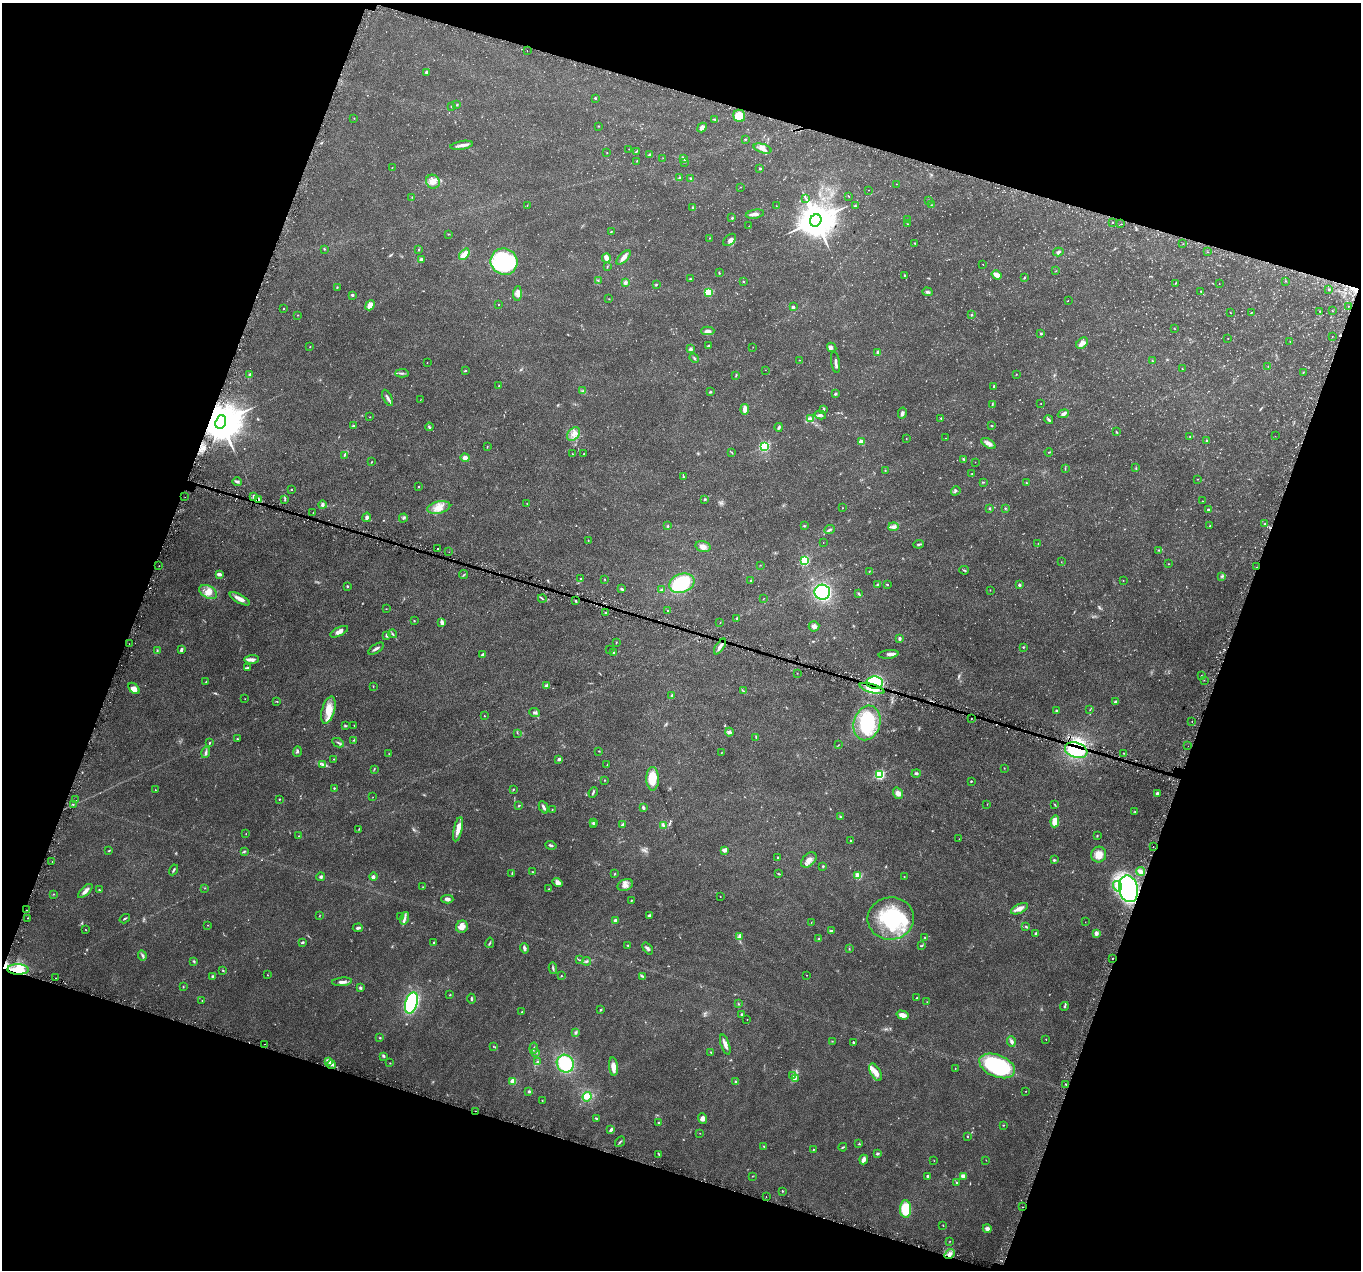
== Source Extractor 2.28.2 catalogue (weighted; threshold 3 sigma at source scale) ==
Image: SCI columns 1-5433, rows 226-5295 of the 5438 x 5586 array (HDU 1 of 3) = the unmasked area's bounding box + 8 px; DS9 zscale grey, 4 x 4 block average (1 PNG px = mean of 4 x 4 image px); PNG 1363 x 1272 px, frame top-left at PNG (2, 3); each listed source drawn as its Kron ellipse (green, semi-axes under 4 px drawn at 4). Shown black and unused: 38% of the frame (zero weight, under 3 of 6 exposures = <1% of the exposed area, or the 3 px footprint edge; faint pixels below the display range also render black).
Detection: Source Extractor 2.28.2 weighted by HDU 2 'WHT'. Background 0.0422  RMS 0.0024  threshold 0.00978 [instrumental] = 3 sigma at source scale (4.09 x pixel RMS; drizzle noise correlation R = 1.36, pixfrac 0.8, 0.0396/0.0396 arcsec/px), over >= 5 px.
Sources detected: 779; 36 too faint to see at this stretch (4 x 4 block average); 3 inside a brighter object's white glare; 36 cosmic-ray / hot-pixel residue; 1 long thin detection or spike segment (spike, bleed or trail) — neither listed nor drawn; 6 coinciding with a brighter row at this scale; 23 inside a brighter listed object's ellipse — not listed separately; of the other 674, all 500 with FLUX_AUTO >= 0.357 (the completeness limit of this list) listed and drawn (174 fainter detections not listed), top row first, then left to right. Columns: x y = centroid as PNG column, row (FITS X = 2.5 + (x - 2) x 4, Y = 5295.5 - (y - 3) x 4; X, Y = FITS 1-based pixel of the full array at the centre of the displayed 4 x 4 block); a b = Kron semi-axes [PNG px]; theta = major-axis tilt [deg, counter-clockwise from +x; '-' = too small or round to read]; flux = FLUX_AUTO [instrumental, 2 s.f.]
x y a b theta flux
527 50 2 2 - 0.53
426 72 3 2 - 2.2
595 98 2 2 - 2.4
457 104 2 2 - 1
452 106 3 2 - 1
739 116 6 6 - 27
354 118 2 2 - 0.46
714 119 4 2 - 1.3
599 126 2 2 - 0.38
702 128 5 3 - 6.2
745 139 2 2 - 1.1
462 145 11 3 9 6.8
763 148 9 4 -18 7.4
629 149 2 2 - 0.36
636 151 3 2 - 1.1
607 153 2 2 - 0.44
649 155 4 2 - 1.8
663 158 2 2 - 0.39
684 158 3 2 - 0.86
637 161 2 2 - 0.55
684 162 2 2 - 0.6
392 168 2 2 - 0.37
760 169 2 2 - 3
680 178 3 2 - 3.3
691 178 3 2 - 2.2
433 182 7 6 - 11
897 184 2 2 - 0.43
740 187 2 2 - 0.44
869 190 2 2 - 0.38
848 196 2 2 - 0.52
412 197 2 2 - 0.63
805 198 2 2 - 0.61
928 200 2 2 - 0.66
527 205 2 2 - 0.52
931 205 3 2 - 0.54
776 206 2 2 - 0.38
855 206 3 2 - 1.2
692 208 4 2 - 1.6
755 214 9 3 11 6
732 218 3 2 - 1.3
816 220 6 5 - 4000
908 220 2 2 - 0.78
1113 223 2 2 - 0.43
907 224 2 2 - 0.38
1121 224 2 2 - 0.37
749 226 2 2 - 0.39
611 232 3 2 - 0.8
449 234 2 2 - 0.48
710 238 2 2 - 0.57
729 240 7 5 42 5
915 243 2 2 - 0.88
1183 244 2 2 - 0.4
324 249 3 2 - 0.96
419 250 2 2 - 1.1
1058 252 5 2 - 2.4
1207 252 2 2 - 0.52
464 254 6 3 50 11
624 257 9 4 45 7.4
606 258 4 3 - 11
421 259 3 3 - 2.7
504 262 14 13 - 170
983 264 2 2 - 0.42
607 267 2 2 - 0.64
1056 271 2 2 - 0.38
719 273 3 2 - 0.97
904 275 3 2 - 0.94
997 275 5 3 - 11
1024 278 3 2 - 1.1
690 279 3 2 - 0.81
598 281 3 2 - 1
743 281 2 2 - 1.5
1285 281 2 2 - 0.4
625 283 4 3 - 3.4
1175 283 3 2 - 0.72
1219 284 2 2 - 0.37
656 285 3 2 - 1.1
337 287 3 2 - 0.76
1329 289 2 2 - 1
1201 291 4 2 - 1.2
708 292 2 2 - 92
927 292 5 3 - 2.7
517 293 7 4 87 6.4
352 295 3 3 - 1.8
609 299 2 2 - 0.4
1068 300 2 2 - 0.36
370 305 5 3 - 15
499 305 2 2 - 0.5
1348 306 2 2 - 2.1
793 307 4 3 - 2.2
283 309 2 2 - 0.64
1320 311 2 2 - 1.1
1332 311 2 2 - 0.92
1230 312 2 2 - 0.47
1251 313 2 2 - 0.57
298 315 2 2 - 0.44
971 315 2 2 - 1.3
1175 329 2 2 - 0.47
708 331 6 4 0 5.2
1041 334 2 2 - 4.5
1332 336 2 2 - 0.48
1228 338 2 2 - 0.44
1290 341 2 2 - 0.43
1082 343 7 4 41 8.9
709 346 3 2 - 1.3
310 347 2 2 - 0.78
753 347 2 2 - 0.38
832 347 5 3 - 2.7
690 349 3 3 - 3.1
878 352 2 2 - 9.1
694 358 5 2 - 1.4
799 360 2 2 - 0.38
1152 361 2 2 - 0.6
427 362 2 2 - 0.5
835 362 11 2 -82 4.5
1268 366 2 2 - 0.46
1182 368 3 2 - 0.51
765 370 2 2 - 0.39
465 371 3 2 - 1.2
1303 372 2 2 - 0.65
402 373 6 2 2 2.8
249 374 3 2 - 1.6
1016 374 2 2 - 0.59
736 375 3 2 - 1.1
499 385 2 2 - 0.53
994 386 2 2 - 4.1
582 391 2 2 - 0.88
710 392 4 2 - 1.2
835 394 2 2 - 2.2
388 398 9 2 -62 3.8
420 400 2 2 - 0.37
1041 403 2 2 - 0.37
992 405 3 2 - 0.99
745 409 5 2 - 14
823 409 3 2 - 2
902 413 5 4 - 3.7
1063 414 6 3 20 4.2
820 415 6 3 -15 2.9
370 417 2 2 - 0.4
941 418 2 2 - 1.9
811 419 3 2 - 2.1
1049 419 5 3 - 2.5
221 422 7 5 68 5600
991 425 3 2 - 1
353 426 3 2 - 1.2
429 427 4 2 - 2
779 427 4 3 - 1.9
1116 432 3 2 - 1.1
574 434 7 5 50 8.2
1190 436 2 2 - 0.51
1275 436 2 2 - 0.37
946 438 2 2 - 0.56
906 439 2 2 - 0.47
1207 441 3 3 - 1.6
861 442 2 2 - 36
988 443 8 4 -34 5.7
764 446 2 2 - 190
487 447 3 2 - 0.68
732 452 4 2 - 1
1049 452 4 2 - 0.88
572 454 2 2 - 0.44
584 454 2 2 - 1.3
344 455 3 2 - 1.3
465 458 4 4 - 6.1
964 460 3 2 - 1.3
371 462 3 2 - 0.7
975 462 2 2 - 0.38
1136 468 2 2 - 0.61
1065 469 2 2 - 0.46
885 470 2 2 - 0.59
972 474 2 2 - 0.58
683 477 4 2 - 1
1197 479 2 2 - 0.4
237 482 5 3 - 2.4
983 482 3 2 - 0.97
1026 483 2 2 - 0.62
419 487 2 2 - 2.1
291 489 2 2 - 1.7
956 491 5 2 - 1.9
254 496 2 2 - 1.2
185 497 2 2 - 0.62
705 499 3 2 - 1.3
259 500 3 2 - 2.2
285 500 3 2 - 1.2
1202 501 2 2 - 0.38
527 503 2 2 - 0.36
322 505 4 3 - 3.3
439 507 11 6 12 13
842 508 2 2 - 0.81
989 508 2 2 - 5.3
1005 508 3 2 - 0.75
1208 509 4 2 - 1.5
313 512 2 2 - 0.46
367 517 4 4 - 3.4
403 518 4 2 - 1.6
1265 524 2 2 - 0.78
668 526 3 2 - 0.96
804 526 2 2 - 0.83
1210 526 2 2 - 0.75
893 527 5 4 - 4.2
830 530 5 2 - 1.8
588 541 2 2 - 0.61
823 543 2 2 - 0.38
1038 543 2 2 - 0.39
919 544 5 2 - 1.9
703 546 7 5 -16 7.2
437 549 2 2 - 1.1
1159 550 3 2 - 1.3
449 552 2 2 - 0.41
805 561 2 2 - 140
1061 562 2 2 - 0.4
1168 564 2 2 - 0.49
760 565 2 2 - 0.5
159 566 2 2 - 0.6
1256 567 2 2 - 0.4
964 570 4 2 - 1.1
869 571 2 2 - 0.56
219 574 4 3 - 4.1
463 575 4 2 - 1.1
1221 576 2 2 - 0.5
581 579 2 2 - 1.2
605 580 2 2 - 0.47
751 580 3 2 - 1.2
1123 580 2 2 - 0.36
682 583 13 9 20 77
878 584 2 2 - 0.93
887 584 3 2 - 1
1019 585 2 2 - 7.6
347 586 2 2 - 2.8
622 589 4 3 - 1.9
662 590 2 2 - 6.4
990 590 2 2 - 0.42
208 592 9 6 -27 11
822 592 8 7 - 98
858 593 4 2 - 1.4
240 599 11 3 -28 9.3
542 599 4 2 - 1.3
763 599 3 2 - 0.45
576 601 2 2 - 1.4
386 609 2 2 - 0.37
667 611 2 2 - 0.64
606 613 2 2 - 0.86
736 618 2 2 - 1.1
414 621 2 2 - 0.88
442 622 3 2 - 6.2
720 623 2 2 - 0.47
814 626 5 5 - 4.3
339 632 10 3 27 6.6
393 634 4 2 - 1.5
387 635 2 2 - 13
900 638 3 3 - 2.4
616 643 2 2 - 0.63
129 644 2 2 - 0.39
720 646 9 2 57 5.8
1023 647 3 2 - 1.1
376 649 9 2 32 3.3
157 650 2 2 - 1
181 650 3 2 - 3.6
610 650 2 2 - 0.41
614 652 3 2 - 0.92
889 654 10 3 6 5
482 655 4 2 - 2.3
252 659 7 4 2 4.9
247 668 4 2 - 1.6
797 673 2 2 - 0.41
1201 675 2 2 - 0.52
1204 680 2 2 - 0.4
206 681 2 2 - 0.63
875 683 8 6 -5 90
547 685 3 2 - 4.1
373 686 2 2 - 0.71
134 688 7 4 -47 7.6
872 688 13 4 -16 17
743 691 3 2 - 0.86
672 695 3 2 - 2.6
245 699 2 2 - 0.41
277 701 2 2 - 0.73
1115 702 3 2 - 2.3
328 710 14 6 75 21
1090 710 2 2 - 0.39
1056 711 2 2 - 4.3
535 713 5 2 - 2.3
484 716 2 2 - 0.67
971 719 2 2 - 0.49
1192 721 2 2 - 0.78
867 723 17 13 74 77
354 725 2 2 - 0.55
345 726 3 2 - 1.3
729 732 4 2 - 2
517 733 2 2 - 0.62
756 737 3 2 - 0.89
237 738 2 2 - 0.82
354 740 3 2 - 1.1
209 743 3 2 - 1.1
338 743 6 2 -27 1.9
838 745 2 2 - 0.53
1188 746 2 2 - 0.69
1076 750 11 7 -19 82
297 751 5 3 - 2.3
599 751 2 2 - 0.7
206 752 5 3 - 3.1
721 753 2 2 - 0.5
1124 753 2 2 - 0.51
389 754 2 2 - 0.69
334 759 2 2 - 0.72
559 759 3 2 - 3
323 765 3 2 - 1.9
607 765 3 2 - 0.73
1004 768 2 2 - 0.46
374 769 2 2 - 0.58
916 773 4 2 - 1.8
879 775 2 2 - 140
653 779 12 6 -89 28
605 780 3 2 - 0.51
971 781 2 2 - 1.3
334 788 3 2 - 1
513 789 2 2 - 1.2
155 790 2 2 - 0.5
593 793 5 2 - 1.9
898 793 6 4 -53 7
1157 793 4 3 - 2.1
373 797 2 2 - 0.39
279 799 2 2 - 0.87
75 800 2 2 - 0.92
73 804 2 2 - 0.6
987 804 2 2 - 0.42
1055 805 3 2 - 0.86
519 806 3 2 - 1.1
544 807 6 2 -64 3.5
643 808 3 2 - 2.6
552 810 2 2 - 0.8
1135 812 3 2 - 0.75
840 817 3 2 - 1.4
1055 821 6 4 82 16
593 822 2 2 - 0.62
594 824 2 2 - 0.55
622 825 4 3 - 2.3
664 825 3 2 - 1.5
359 829 2 2 - 0.84
458 829 12 4 77 12
246 834 2 2 - 0.51
299 836 2 2 - 0.6
1097 836 3 2 - 0.87
959 839 2 2 - 0.5
850 841 2 2 - 0.92
551 845 5 2 - 2.3
1153 846 2 2 - 0.38
725 850 4 3 - 6.8
109 851 3 2 - 0.81
244 852 3 2 - 1.6
1099 855 8 7 - 14
778 857 2 2 - 1.7
809 860 9 6 43 8.5
1054 860 2 2 - 2
52 862 2 2 - 0.54
823 866 2 2 - 1.5
174 870 6 2 61 1.9
1141 871 4 3 - 5.2
533 872 2 2 - 0.56
512 873 3 2 - 1.1
615 874 3 2 - 0.82
779 874 3 2 - 1
858 876 2 2 - 64
904 876 2 2 - 0.99
321 877 4 3 - 2.4
373 877 4 3 - 2.1
557 883 5 4 - 7.5
625 885 8 5 23 7.3
1117 886 5 4 - 6.5
423 887 2 2 - 0.64
205 888 2 2 - 0.39
549 889 2 2 - 0.74
1128 889 13 9 -78 220
99 890 2 2 - 0.96
85 891 9 3 45 6.3
53 894 2 2 - 0.7
720 896 2 2 - 0.42
447 899 6 3 -2 4.2
631 900 2 2 - 0.82
1019 909 9 4 25 7.8
26 910 2 2 - 0.64
320 915 2 2 - 0.55
401 916 2 2 - 1.1
649 916 4 3 - 2.4
27 918 2 2 - 0.37
404 918 6 3 72 4.2
891 918 23 21 7 100
125 919 5 2 - 1.5
615 920 2 2 - 9.5
811 922 2 2 - 0.36
1085 922 2 2 - 0.38
208 925 2 2 - 0.43
1026 926 3 2 - 0.97
462 927 6 6 - 7.7
358 928 5 2 - 3.8
85 929 2 2 - 0.49
831 931 4 2 - 1.7
1035 933 2 2 - 1.8
1096 933 2 2 - 14
740 937 2 2 - 1
925 937 4 2 - 1.1
819 939 2 2 - 1.8
303 942 3 2 - 1.7
433 943 3 2 - 1
490 943 5 2 - 1.4
922 945 3 2 - 1.1
628 946 3 2 - 1
524 948 5 3 - 3.3
648 948 7 3 -52 3
849 948 3 2 - 0.6
142 955 5 2 - 2.4
1112 958 2 2 - 0.49
580 960 2 2 - 0.4
194 961 3 2 - 1.3
587 961 4 2 - 1.6
553 968 6 2 -78 1.8
18 969 10 5 -1 40
223 971 3 2 - 0.91
267 975 2 2 - 0.52
806 975 2 2 - 0.67
561 976 3 2 - 0.92
643 976 4 2 - 1.4
213 977 3 2 - 3.4
56 978 2 2 - 0.61
342 982 10 3 5 5.3
183 987 3 2 - 0.81
361 988 3 2 - 2.2
450 995 2 2 - 0.79
917 998 3 2 - 0.86
471 999 5 2 - 1.8
202 1001 2 2 - 0.59
927 1002 2 2 - 0.38
411 1003 11 6 72 160
738 1004 2 2 - 0.62
1064 1006 4 2 - 1.7
601 1010 3 2 - 1.2
522 1012 2 2 - 2
742 1014 3 2 - 1.3
902 1015 6 4 -15 9.6
747 1019 2 2 - 0.37
576 1032 4 2 - 1.5
380 1038 2 2 - 2
1046 1039 2 2 - 0.46
832 1041 2 2 - 0.59
853 1042 2 2 - 3
1011 1042 5 3 - 3
264 1044 2 2 - 0.43
725 1045 10 3 -71 6.4
493 1046 2 2 - 0.4
534 1048 5 2 - 1.6
536 1052 2 2 - 0.73
711 1052 3 2 - 0.94
384 1056 3 2 - 2.3
328 1061 4 3 - 3.3
538 1061 3 2 - 1.7
390 1063 2 2 - 0.65
331 1064 5 3 - 4
565 1064 9 8 - 63
997 1066 19 11 -22 150
613 1067 9 4 -84 10
955 1069 2 2 - 0.6
876 1072 9 5 -59 11
792 1075 2 2 - 0.73
795 1079 3 2 - 0.81
513 1081 2 2 - 28
736 1082 3 2 - 2
1066 1084 2 2 - 1.2
1026 1091 2 2 - 0.4
529 1092 2 2 - 5.1
587 1097 5 4 - 5.3
542 1100 3 2 - 0.72
476 1111 2 2 - 0.53
703 1118 5 4 - 5.5
596 1119 3 2 - 1.3
658 1122 2 2 - 1.7
1003 1125 3 2 - 0.62
611 1130 4 2 - 3.4
700 1133 2 2 - 0.4
968 1137 2 2 - 0.99
620 1142 6 2 51 1.5
859 1144 3 2 - 0.97
764 1147 3 2 - 0.64
843 1147 4 2 - 1.3
813 1149 2 2 - 0.81
877 1153 3 2 - 2.2
659 1154 2 2 - 0.86
864 1159 5 3 - 7.2
986 1160 2 2 - 0.4
934 1161 2 2 - 0.42
752 1176 2 2 - 0.41
927 1176 2 2 - 4
963 1176 4 3 - 6
957 1183 3 2 - 1.4
782 1191 2 2 - 1.6
766 1197 2 2 - 0.8
1023 1207 2 2 - 0.57
906 1209 9 5 -89 43
943 1225 2 2 - 0.55
987 1229 4 4 - 4.6
950 1241 2 2 - 0.5
950 1254 5 3 - 5.8
Overlapping masked pixels (flux is a lower limit): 12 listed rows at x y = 221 422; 254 496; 259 500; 1256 567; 875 683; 872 688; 1076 750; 1128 889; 18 969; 476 1111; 1023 1207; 950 1254
Diffuse or blended objects may show on this block-average render without a row.